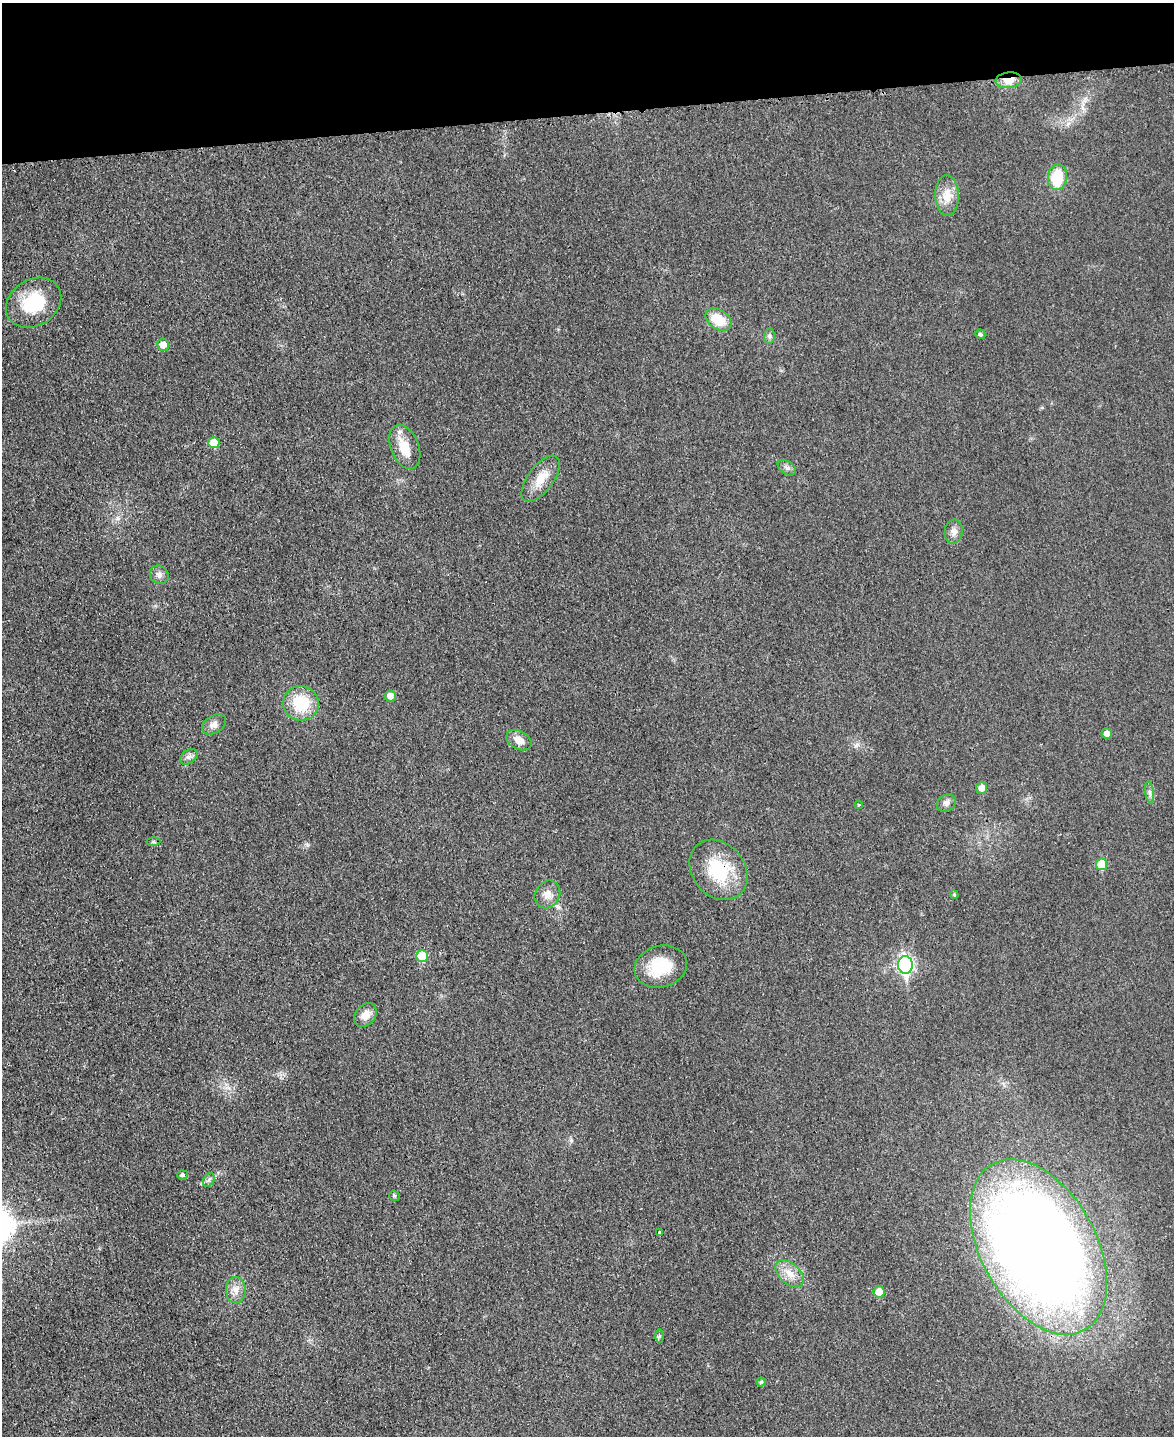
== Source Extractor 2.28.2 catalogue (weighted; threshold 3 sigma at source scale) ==
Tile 3 of 4 x 3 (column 3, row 1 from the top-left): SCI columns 2359-3530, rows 3119-4552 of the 4714 x 4696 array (HDU 1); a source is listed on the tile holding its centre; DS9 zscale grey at full resolution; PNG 1176 x 1438 px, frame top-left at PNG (2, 3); each listed source drawn as its Kron ellipse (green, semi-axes under 4 px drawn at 4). Shown black and unused: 8% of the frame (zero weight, under 3 of 4 exposures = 2% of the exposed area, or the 3 px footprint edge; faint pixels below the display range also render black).
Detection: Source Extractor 2.28.2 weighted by HDU 2 'WHT'; one run over the whole footprint, this tile lists its part. Background 0.0269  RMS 0.0049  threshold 0.0222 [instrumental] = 3 sigma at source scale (4.5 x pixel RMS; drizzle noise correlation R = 1.50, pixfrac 1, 0.05/0.05 arcsec/px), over >= 5 px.
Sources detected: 44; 1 inside a brighter listed object's ellipse — not listed separately; the other 43 listed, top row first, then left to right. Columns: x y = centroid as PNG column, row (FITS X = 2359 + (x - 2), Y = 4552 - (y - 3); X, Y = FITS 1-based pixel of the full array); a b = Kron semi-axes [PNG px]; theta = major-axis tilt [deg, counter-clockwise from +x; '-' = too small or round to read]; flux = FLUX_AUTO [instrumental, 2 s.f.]
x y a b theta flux
1009 80 13 8 7 6.1
1057 177 13 9 82 17
947 196 20 12 -88 7.2
34 303 29 23 32 23
718 319 14 9 -35 12
980 334 5 4 - 0.95
769 336 8 5 83 1.3
163 345 6 6 - 4.9
214 443 5 5 - 11
405 447 23 14 -68 11
787 468 10 6 -34 1.7
541 479 27 12 53 9.1
954 532 12 9 83 2.9
159 575 10 8 -38 2.3
390 696 6 5 - 4.1
301 703 18 17 - 19
214 724 13 9 30 3.1
1107 733 5 5 - 3.2
519 740 13 9 -28 4.5
189 757 10 6 39 1.8
982 788 6 5 - 3.9
1150 793 11 4 -81 1.6
946 803 10 8 34 2
859 805 4 4 - 0.51
154 842 7 4 0 0.66
1102 864 6 5 - 12
719 870 33 26 -50 27
547 894 14 12 58 4.8
954 895 4 3 - 0.69
422 956 6 6 - 12
905 965 9 7 -83 130
661 967 27 20 15 19
365 1015 13 10 53 5.1
182 1175 5 4 - 0.98
209 1180 7 5 59 1.2
394 1196 5 5 - 0.73
659 1233 4 3 - 1.8
1039 1247 95 57 -61 720
790 1274 17 10 -42 5.9
236 1290 13 10 90 4.1
879 1292 6 5 - 7.5
659 1336 7 4 90 0.83
761 1382 4 4 - 0.76
Overlapping masked pixels (flux is a lower limit): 2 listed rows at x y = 1009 80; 719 870